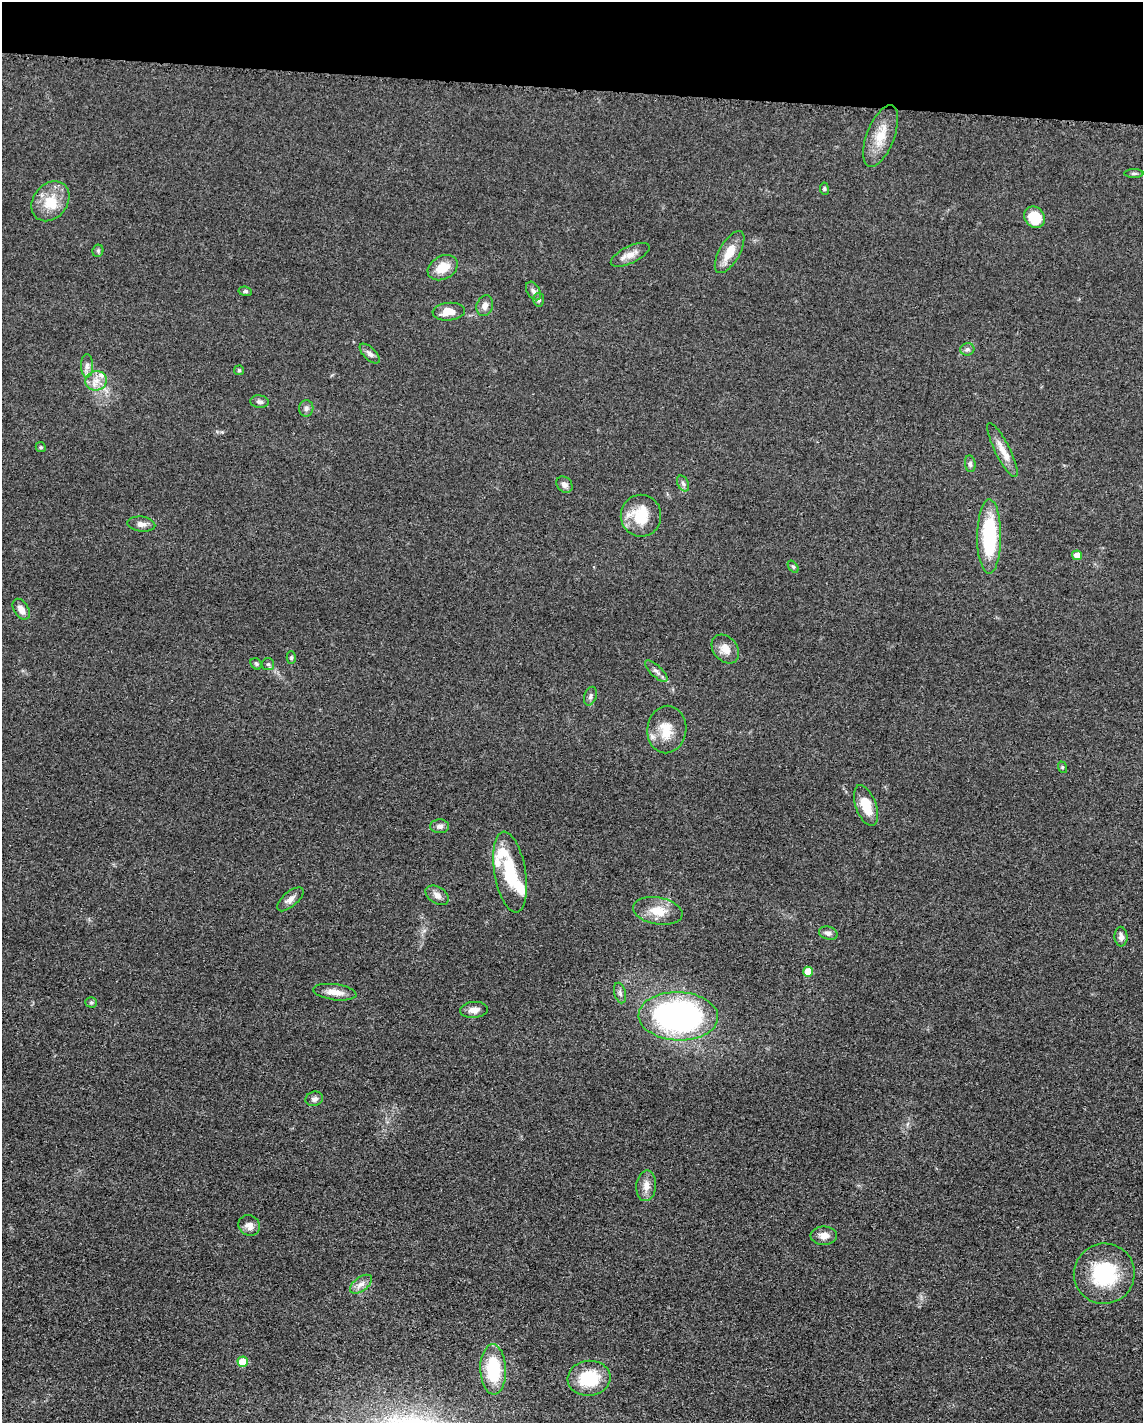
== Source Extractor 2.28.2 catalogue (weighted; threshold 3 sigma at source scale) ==
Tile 2 of 4 x 3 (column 2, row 1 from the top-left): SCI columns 1157-2297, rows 3071-4491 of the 4592 x 4659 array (HDU 1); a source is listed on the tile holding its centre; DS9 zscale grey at full resolution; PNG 1145 x 1425 px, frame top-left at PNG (2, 2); each listed source drawn as its Kron ellipse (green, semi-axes under 4 px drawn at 4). Shown black and unused: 6% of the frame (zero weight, under 3 of 5 exposures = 4% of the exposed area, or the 3 px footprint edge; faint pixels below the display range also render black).
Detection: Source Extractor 2.28.2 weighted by HDU 2 'WHT'; one run over the whole footprint, this tile lists its part. Background 0.0477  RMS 0.0055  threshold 0.0247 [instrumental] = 3 sigma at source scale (4.5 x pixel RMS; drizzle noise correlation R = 1.50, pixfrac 1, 0.05/0.05 arcsec/px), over >= 5 px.
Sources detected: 68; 5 inside a brighter listed object's ellipse — not listed separately; the other 63 listed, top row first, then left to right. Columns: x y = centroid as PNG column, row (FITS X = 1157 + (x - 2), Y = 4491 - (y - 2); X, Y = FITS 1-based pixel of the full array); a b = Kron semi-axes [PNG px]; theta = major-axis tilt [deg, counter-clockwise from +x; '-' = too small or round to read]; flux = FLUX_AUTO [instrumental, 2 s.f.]
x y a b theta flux
881 136 33 14 69 12
1134 173 9 4 0 1.1
824 189 6 4 -84 0.76
50 201 22 17 51 14
1035 217 11 9 -50 17
98 251 6 5 - 0.82
730 252 23 10 60 10
630 255 21 8 26 5
443 268 16 11 28 9.5
245 291 7 4 -8 1.1
533 291 10 6 -60 1.8
539 300 7 5 87 1.1
485 306 10 8 69 3.2
449 312 16 9 4 7.4
967 349 7 6 - 1.3
370 354 13 6 -45 2.1
87 366 11 6 89 2.4
239 370 5 4 - 0.66
96 381 11 9 17 5.1
259 402 9 6 -7 1.7
306 408 8 7 - 1.7
41 447 5 4 - 0.73
1002 450 30 7 -63 7.3
970 464 8 5 -83 1.4
683 483 8 5 -63 1.5
564 485 9 7 -47 2.3
641 516 21 20 - 18
141 524 14 7 -7 3.3
989 536 37 12 90 44
1077 555 5 4 - 5
793 567 7 4 -52 0.78
21 609 11 7 -59 3.8
725 649 16 12 -50 5.7
291 657 6 4 90 0.8
256 664 6 5 - 0.92
268 664 6 6 - 1.1
656 671 14 5 -43 2.1
590 696 9 6 70 1.7
667 729 24 19 83 12
1062 767 6 3 -72 0.7
866 806 21 10 -70 10
440 826 9 7 2 2.3
510 872 41 15 -80 25
437 895 13 8 -32 3
290 899 16 7 41 3.3
658 911 25 13 -10 10
828 933 9 6 -16 2.1
1121 937 10 6 -85 2.3
808 972 5 5 - 12
335 992 22 8 -7 6
620 993 10 6 -75 1.6
91 1002 6 5 - 0.85
474 1010 14 8 5 3.7
678 1016 40 24 -2 150
314 1099 9 7 15 2.1
646 1186 15 10 86 4.5
249 1225 11 10 - 3.9
824 1236 13 9 0 3.9
1104 1274 30 30 - 37
361 1284 13 7 37 3.4
243 1362 5 5 - 12
493 1369 25 13 -88 30
589 1378 21 17 7 24